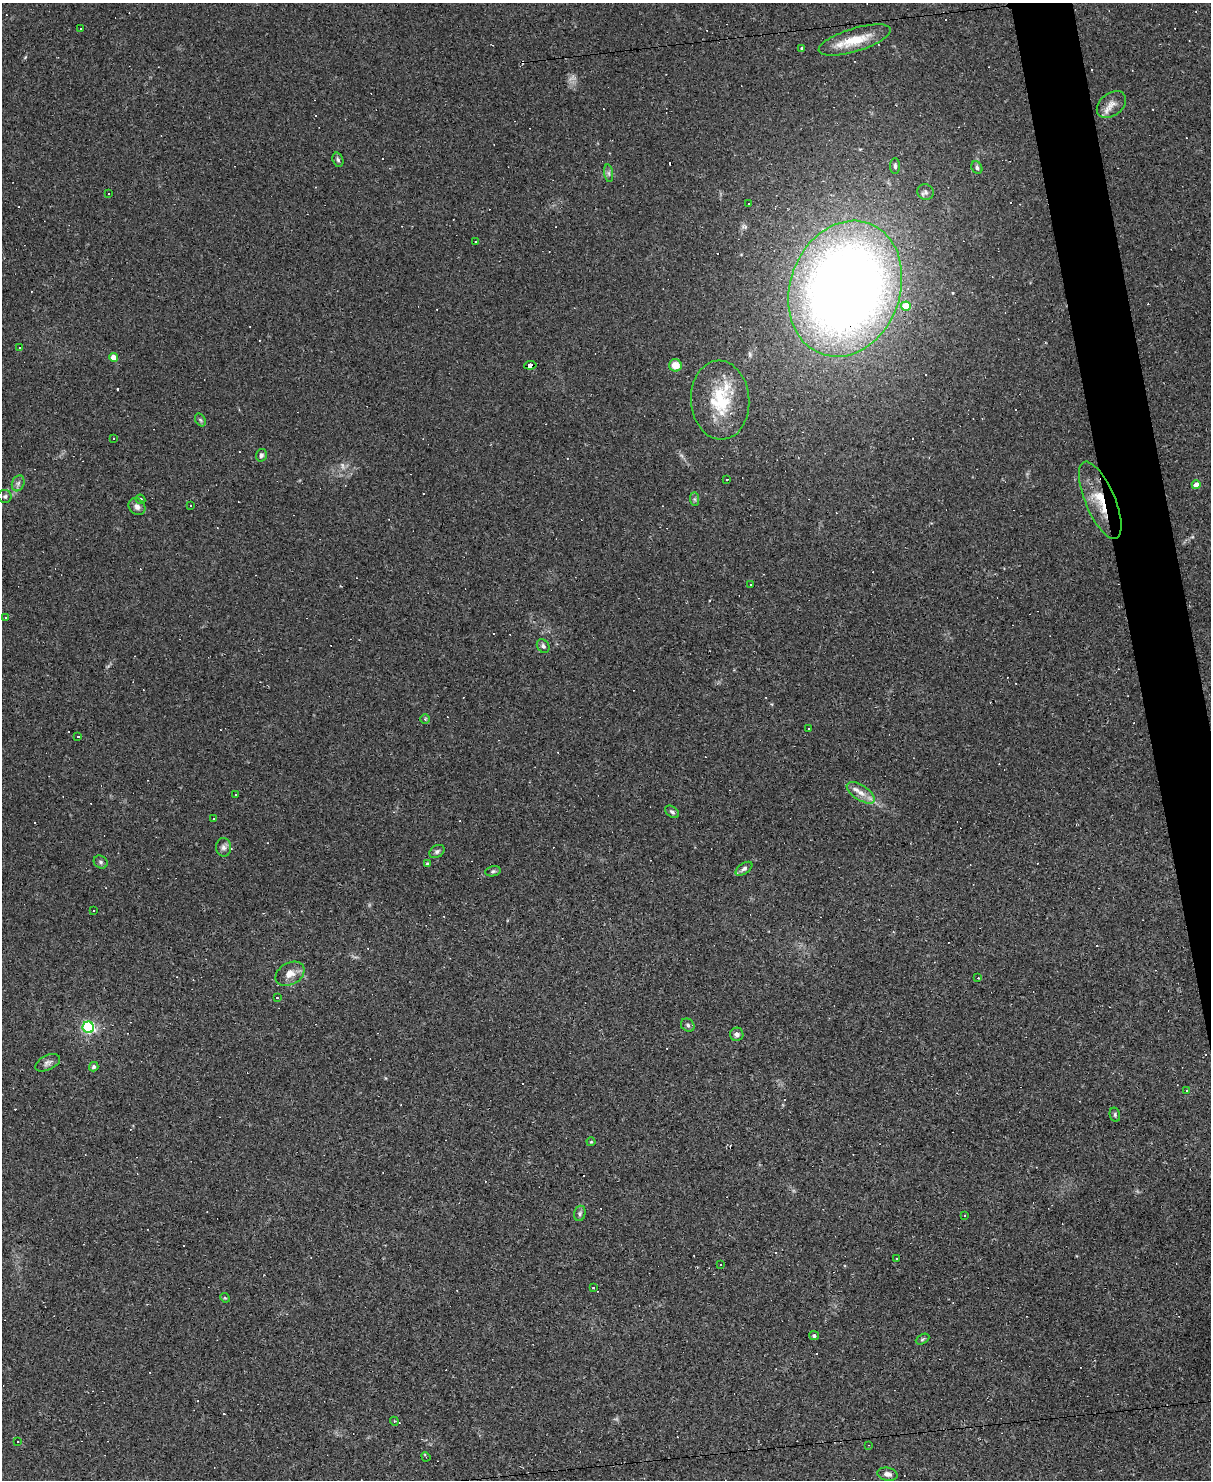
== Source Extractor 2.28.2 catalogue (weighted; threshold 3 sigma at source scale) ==
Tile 6 of 4 x 3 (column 2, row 2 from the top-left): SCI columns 1209-2417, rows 1727-3204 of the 4834 x 4815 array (HDU 1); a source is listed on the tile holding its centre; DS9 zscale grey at full resolution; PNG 1213 x 1482 px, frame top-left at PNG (2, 3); each listed source drawn as its Kron ellipse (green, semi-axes under 4 px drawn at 4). Shown black and unused: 3% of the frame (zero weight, under 2 of 3 exposures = <1% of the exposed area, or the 3 px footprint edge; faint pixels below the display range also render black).
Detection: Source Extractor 2.28.2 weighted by HDU 2 'WHT'; one run over the whole footprint, this tile lists its part. Background 0.105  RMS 0.0069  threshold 0.031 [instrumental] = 3 sigma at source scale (4.5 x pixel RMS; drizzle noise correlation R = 1.50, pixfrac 1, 0.05/0.05 arcsec/px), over >= 5 px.
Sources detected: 147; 2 too faint to see at this stretch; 72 cosmic-ray / hot-pixel residue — neither listed nor drawn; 1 inside a brighter listed object's ellipse — not listed separately; the other 72 listed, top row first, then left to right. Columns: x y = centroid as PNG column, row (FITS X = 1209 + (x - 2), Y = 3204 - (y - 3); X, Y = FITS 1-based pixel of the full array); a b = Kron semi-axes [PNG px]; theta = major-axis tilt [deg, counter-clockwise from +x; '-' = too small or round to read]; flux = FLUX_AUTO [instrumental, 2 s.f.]
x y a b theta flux
80 29 3 3 - 2
855 40 37 11 17 20
802 49 3 3 - 1.1
1111 104 16 11 40 6
338 160 7 5 -72 1.4
895 166 8 5 -89 1.4
977 168 7 5 -61 1.5
609 173 9 4 -81 1.6
926 192 8 7 - 2.1
108 194 3 2 - 0.73
749 203 3 3 - 1.2
476 242 3 3 - 2.4
845 289 69 55 70 900
906 306 5 4 - 16
19 347 3 3 - 6.8
113 357 4 4 - 6.5
530 365 6 4 7 48
675 365 6 6 - 10
720 400 40 29 -86 41
200 420 7 5 -58 1.1
114 439 3 3 - 5.1
261 455 6 5 - 1.5
727 479 3 2 - 0.5
18 483 8 6 69 2.1
1196 485 4 4 - 5.6
5 496 6 6 - 1.6
140 499 5 4 - 1.3
694 499 7 4 -89 1.2
1100 500 41 15 -67 24
190 506 3 2 - 0.59
137 507 9 7 -45 2.9
751 584 3 2 - 0.55
5 617 3 3 - 0.72
543 646 7 5 -54 1.7
425 719 4 4 - 0.92
809 728 2 2 - 0.62
78 736 3 3 - 1
861 793 16 7 -33 6.1
235 795 3 3 - 2.7
672 812 8 5 -35 1.7
213 819 3 2 - 0.66
223 847 9 7 -88 2.7
437 851 8 6 32 1.7
101 862 7 6 - 1.6
427 864 4 4 - 1.4
744 869 9 5 35 2
493 871 8 5 10 1.4
93 911 3 3 - 3
290 974 15 11 30 7
978 978 3 3 - 0.63
277 998 3 2 - 0.47
688 1025 7 6 - 1.6
88 1027 6 5 - 110
737 1034 6 6 - 2
48 1063 13 7 26 2.7
94 1067 5 4 - 1.3
1187 1090 3 2 - 0.73
1115 1115 7 5 -76 1.3
591 1142 4 4 - 0.61
580 1213 8 5 74 1.5
965 1215 3 2 - 0.92
896 1258 3 2 - 0.64
720 1264 2 2 - 0.58
594 1288 3 3 - 1.7
225 1298 5 4 - 0.74
814 1336 5 4 - 1.3
922 1339 7 4 28 1.1
394 1421 4 3 - 0.76
18 1442 2 2 - 0.48
869 1445 3 2 - 0.56
426 1457 5 3 - 0.65
887 1474 10 6 -12 3.1
Overlapping masked pixels (flux is a lower limit): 3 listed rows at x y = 845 289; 530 365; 1100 500